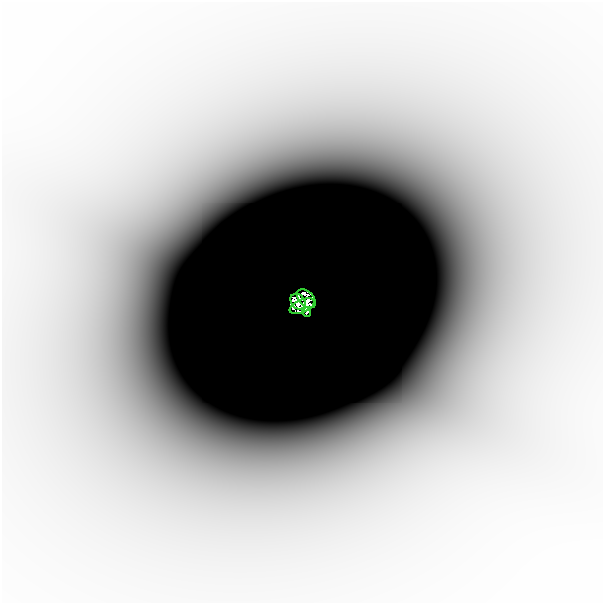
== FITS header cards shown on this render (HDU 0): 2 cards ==
NAXIS1  =                  601
NAXIS2  =                  601

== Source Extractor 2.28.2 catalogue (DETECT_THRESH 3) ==
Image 601 x 601 px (HDU 0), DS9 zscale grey, 1 PNG px = 1 image px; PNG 605 x 605 px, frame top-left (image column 1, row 601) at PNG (2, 2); each listed source drawn as its Kron ellipse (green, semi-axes under 4 px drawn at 4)
Background -1.04e-06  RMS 3.7e-07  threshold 1.10e-06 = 3 sigma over >= 5 px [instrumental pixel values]
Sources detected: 6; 2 with non-positive FLUX_AUTO (blend fragments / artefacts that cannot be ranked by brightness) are neither listed nor drawn; the other 4 listed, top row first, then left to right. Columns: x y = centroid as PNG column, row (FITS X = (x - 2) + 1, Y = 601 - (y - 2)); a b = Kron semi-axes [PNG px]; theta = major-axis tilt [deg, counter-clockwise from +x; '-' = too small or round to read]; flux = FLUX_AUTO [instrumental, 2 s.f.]
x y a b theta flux
306 299 11 7 -45 0.026
298 302 8 6 -51 0.51
302 306 13 6 24 0.45
307 312 4 3 - 0.14
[2 non-positive-flux detections neither listed nor drawn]